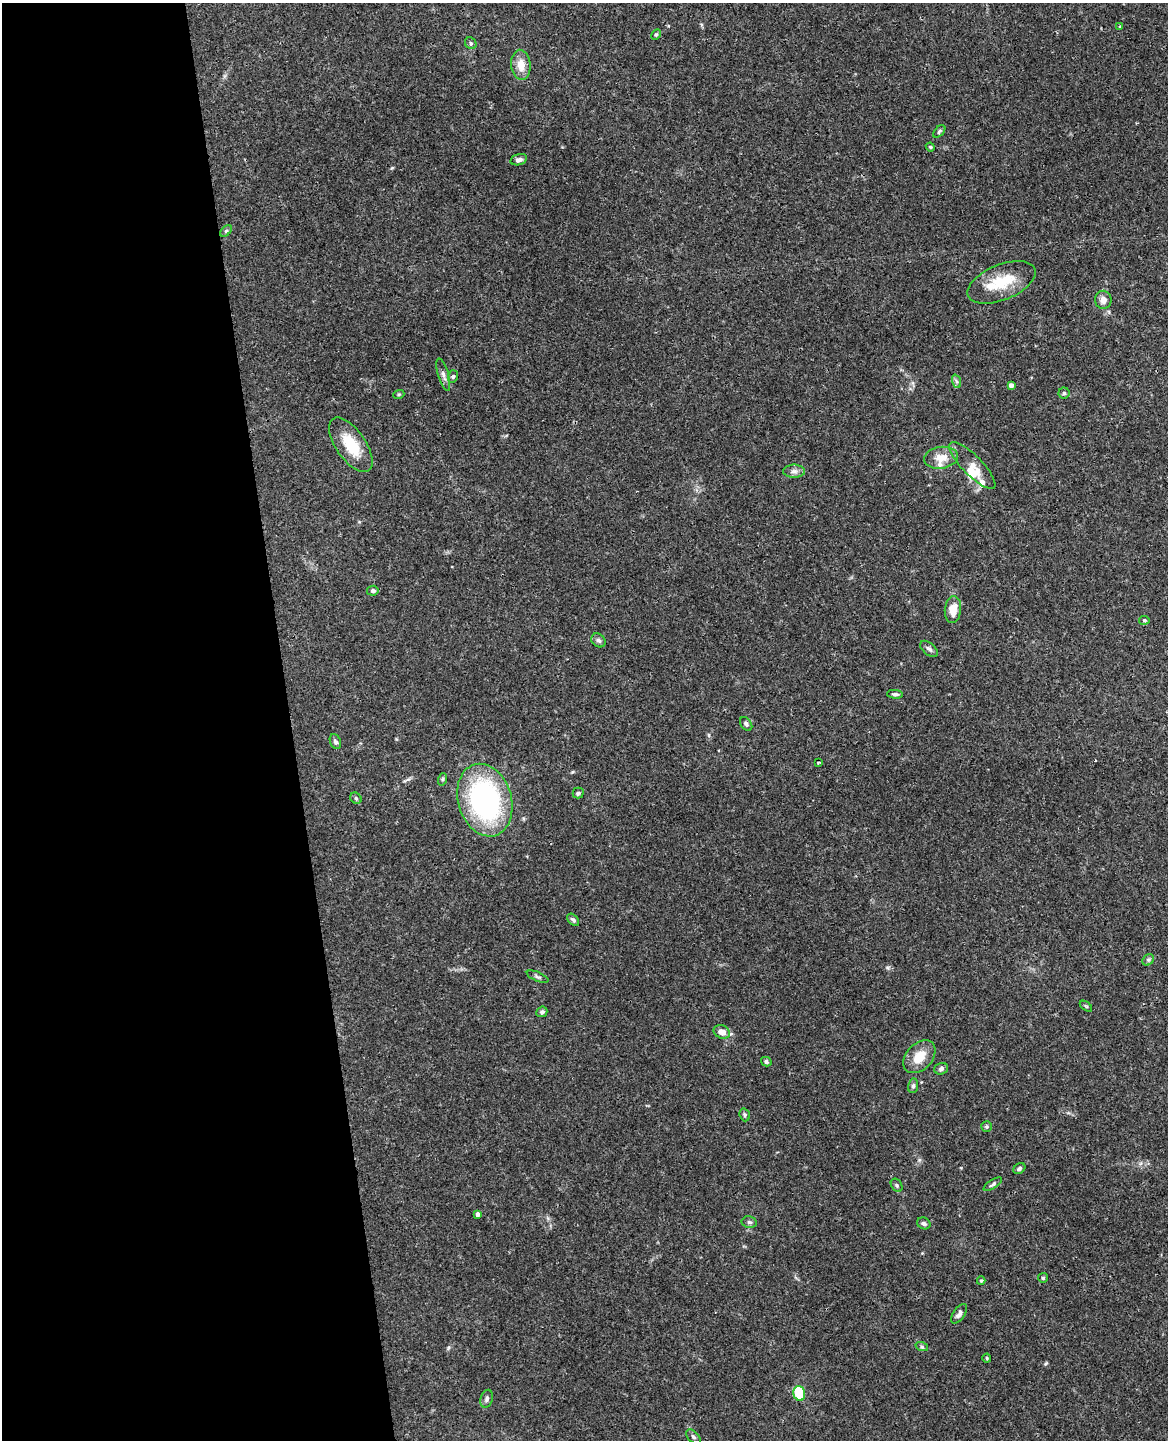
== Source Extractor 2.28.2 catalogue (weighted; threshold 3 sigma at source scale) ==
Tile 5 of 4 x 3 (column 1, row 2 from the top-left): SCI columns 57-1222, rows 1587-3024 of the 4777 x 4717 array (HDU 1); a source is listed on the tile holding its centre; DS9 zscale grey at full resolution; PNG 1170 x 1442 px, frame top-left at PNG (2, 3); each listed source drawn as its Kron ellipse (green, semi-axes under 4 px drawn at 4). Shown black and unused: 25% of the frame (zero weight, under 3 of 4 exposures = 6% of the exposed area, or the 3 px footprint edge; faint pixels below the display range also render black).
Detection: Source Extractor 2.28.2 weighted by HDU 2 'WHT'; one run over the whole footprint, this tile lists its part. Background 0.0441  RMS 0.0031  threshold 0.0138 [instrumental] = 3 sigma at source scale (4.5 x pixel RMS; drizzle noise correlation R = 1.50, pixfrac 1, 0.05/0.05 arcsec/px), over >= 5 px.
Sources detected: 62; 3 inside a brighter listed object's ellipse — not listed separately; the other 59 listed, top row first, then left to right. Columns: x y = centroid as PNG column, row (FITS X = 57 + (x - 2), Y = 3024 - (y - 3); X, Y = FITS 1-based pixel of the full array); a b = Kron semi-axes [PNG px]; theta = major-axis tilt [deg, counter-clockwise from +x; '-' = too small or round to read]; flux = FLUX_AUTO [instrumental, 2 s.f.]
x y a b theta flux
1120 27 4 3 - 0.32
656 35 6 4 62 0.45
471 43 6 5 - 0.59
521 65 15 9 -84 3.9
939 131 7 4 47 0.5
930 147 4 4 - 0.35
519 160 8 5 15 1.1
226 231 7 4 45 0.48
1002 282 36 17 23 11
1103 300 9 8 - 1.8
443 375 17 5 -74 1.2
453 376 6 5 - 0.59
956 381 7 4 -71 0.64
1011 385 4 4 - 1.3
1064 393 5 5 - 0.58
399 394 5 3 - 0.35
351 445 31 14 -55 9.7
941 458 17 11 8 4.6
972 465 31 10 -45 3.7
794 471 11 6 0 1.3
373 591 6 5 - 0.81
953 610 13 8 83 4.3
1144 620 5 4 - 0.39
598 640 8 6 -40 0.83
929 649 10 6 -40 0.98
895 694 8 4 -4 0.65
746 724 8 5 -56 0.77
335 742 8 5 -68 0.82
818 762 3 2 - 0.35
443 779 6 4 71 0.49
578 793 5 5 - 0.5
356 798 6 5 - 0.49
485 800 37 26 -73 60
573 920 7 4 -47 0.68
1148 960 6 5 - 0.61
538 977 11 4 -24 0.71
1086 1006 7 3 -37 0.38
542 1012 6 5 - 0.77
722 1032 8 6 -24 2.7
919 1057 19 13 48 5.5
766 1062 5 4 - 0.62
941 1069 7 5 19 0.74
913 1086 7 5 79 0.76
745 1115 6 5 - 0.5
986 1127 5 5 - 0.48
1019 1169 6 5 - 0.65
993 1184 10 4 32 0.66
897 1185 7 5 -57 0.56
477 1214 4 4 - 1.2
749 1222 7 5 -12 0.73
924 1223 7 5 -28 0.74
1043 1278 5 4 - 0.56
981 1281 4 3 - 0.44
959 1314 11 5 55 1.2
922 1347 6 4 -18 0.5
987 1358 4 4 - 0.31
799 1393 7 5 -75 13
487 1399 9 6 73 0.98
693 1437 9 5 -45 0.64
Overlapping masked pixels (flux is a lower limit): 1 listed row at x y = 485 800